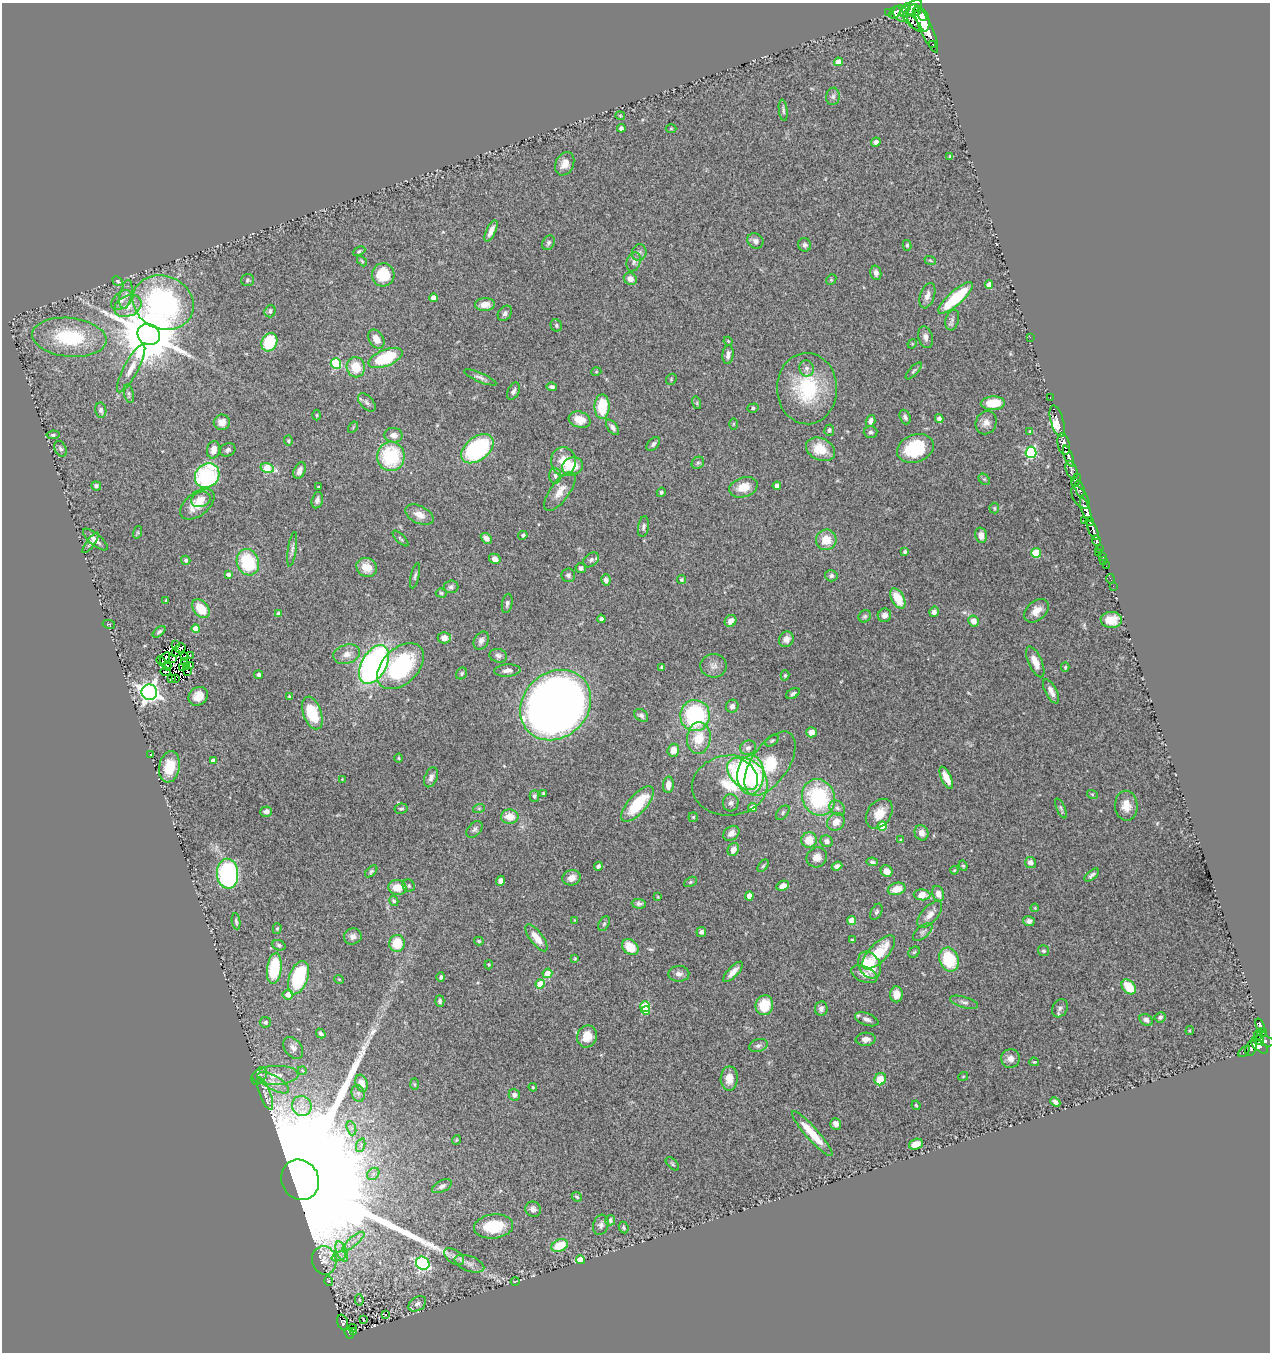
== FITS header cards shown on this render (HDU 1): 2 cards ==
NAXIS1  =                 1268
NAXIS2  =                 1350

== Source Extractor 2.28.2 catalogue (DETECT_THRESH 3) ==
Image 1268 x 1350 px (HDU 1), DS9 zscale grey, 1 PNG px = 1 image px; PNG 1272 x 1354 px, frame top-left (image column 1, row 1350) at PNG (2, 3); each listed source drawn as its Kron ellipse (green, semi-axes under 4 px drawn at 4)
Background 0.732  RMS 0.04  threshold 0.12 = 3 sigma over >= 5 px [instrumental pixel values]
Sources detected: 414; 6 with non-positive FLUX_AUTO (blend fragments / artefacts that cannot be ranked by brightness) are neither listed nor drawn; the other 408 listed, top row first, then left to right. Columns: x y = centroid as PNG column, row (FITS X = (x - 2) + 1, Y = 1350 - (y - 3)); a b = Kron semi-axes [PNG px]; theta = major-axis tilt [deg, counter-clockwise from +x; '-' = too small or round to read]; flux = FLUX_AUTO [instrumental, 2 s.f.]
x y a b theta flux
906 8 5 3 - 660
911 8 13 5 32 2300
916 11 2 2 - 250
895 12 6 5 - 370
888 13 2 2 - 14
901 14 8 7 - 580
923 15 6 4 -66 730
918 18 15 10 -56 2800
912 22 13 4 -42 390
926 29 25 6 -66 3000
933 44 3 3 - 110
838 62 4 4 - 25
833 96 9 7 82 8.5
783 110 11 4 -83 6.2
620 116 5 2 - 2.6
621 128 4 4 - 6.1
671 128 5 3 - 2.5
876 142 5 4 - 12
950 156 4 3 - 3.2
565 164 12 9 64 26
491 231 11 4 65 17
755 241 8 7 - 11
548 243 8 6 62 7.3
805 245 7 6 - 7.4
907 245 5 4 - 3.9
359 251 6 4 23 4.7
639 252 8 7 - 9.3
930 260 6 3 -19 3.1
362 261 6 3 -46 3.1
634 262 10 7 72 10
876 273 7 5 -77 12
383 275 11 11 - 97
630 279 7 6 - 18
247 280 6 6 - 5.1
831 280 6 4 46 3.3
118 281 5 4 - 3.5
989 285 4 4 - 25
126 294 14 6 79 14
927 296 13 7 71 17
433 298 4 4 - 22
956 298 22 7 42 140
122 300 12 8 40 16
163 302 31 26 -23 680
485 304 10 6 5 28
128 306 14 10 25 34
270 311 6 5 - 6.6
505 313 8 6 49 8.2
952 320 10 6 73 8.9
556 325 6 5 - 4.9
149 335 11 10 - 22000
69 337 37 19 -6 200
925 337 11 7 -74 13
1030 337 2 2 - 63
376 339 10 7 -56 26
728 341 4 3 - 2.4
269 342 9 7 64 120
912 344 5 4 - 2.7
728 355 9 5 83 12
386 358 18 8 22 160
336 363 5 5 - 160
356 367 10 9 - 66
131 368 27 7 62 34
806 368 8 7 - 12
914 371 10 4 47 5.5
596 372 5 3 - 2.4
480 377 17 4 -23 10
671 379 6 5 - 3.6
552 387 5 4 - 7.5
807 389 36 30 -88 200
513 391 9 5 63 9.3
129 394 9 5 -78 6.7
1050 398 3 2 - 31
367 402 11 6 -45 9.1
697 403 6 4 -73 3.4
993 403 12 6 2 65
602 407 12 7 89 100
753 408 6 4 17 4.6
101 410 8 5 -80 7.5
317 415 5 3 - 2.6
905 417 7 5 -68 7.2
939 419 4 4 - 13
580 420 11 8 -18 39
871 421 6 4 74 12
1057 421 16 6 -75 250
222 422 8 8 - 23
986 423 12 10 66 19
733 424 6 4 89 3.2
353 427 6 4 58 3.4
613 427 9 4 -54 11
829 430 6 5 - 6.4
1030 431 4 3 - 4.2
870 432 7 5 0 8
53 435 6 4 7 5.8
393 435 9 7 -6 18
288 441 5 4 - 3.5
653 444 8 5 46 7.4
1064 444 11 6 -78 1400
915 448 19 13 21 150
61 449 8 5 -63 7.5
477 449 18 11 38 360
820 449 15 11 -26 66
213 450 9 6 80 23
228 450 8 6 26 8.4
1031 452 6 5 - 310
391 456 14 14 - 180
1068 456 11 4 -70 1000
563 461 14 12 -85 56
698 463 7 5 43 5.7
573 466 10 9 - 51
267 468 6 4 -16 96
1072 470 9 5 -70 560
300 471 8 5 66 14
207 476 13 11 45 330
555 476 8 6 -86 7.4
984 479 6 5 - 4.5
1076 480 6 4 65 490
96 486 5 4 - 7.6
777 486 4 4 - 21
318 487 3 2 - 2
743 487 14 9 17 44
1080 489 8 4 -74 380
560 491 23 9 54 34
661 492 5 4 - 4.1
1080 497 13 7 -57 1000
201 499 10 7 20 17
317 500 8 5 76 12
197 504 20 11 39 56
994 508 5 5 - 3.9
1086 509 12 4 -71 1900
419 515 15 8 -25 27
1085 520 2 2 - 35
1090 522 4 3 - 540
643 527 10 5 80 7.9
1093 530 10 4 -66 1100
138 532 6 4 72 3.7
523 535 5 4 - 5
981 535 8 6 -77 19
486 538 6 4 -42 15
400 539 10 4 -45 4.7
95 540 15 6 -40 16
826 540 10 10 - 46
1097 541 6 3 -69 230
90 543 12 4 53 7.1
1099 548 3 3 - 100
292 549 17 3 81 7.9
905 552 4 3 - 6.9
1036 553 5 5 - 100
1099 553 3 2 - 9.2
1102 557 3 3 - 43
495 559 6 5 - 18
186 560 5 4 - 5.7
591 560 9 6 38 8.1
1104 561 2 2 - 7.1
248 562 13 11 -71 160
1106 566 2 2 - 10
367 567 10 9 - 39
581 568 5 5 - 7.7
228 574 4 3 - 8.2
568 575 7 7 - 8.1
415 576 13 4 77 6.8
831 576 6 5 - 7.1
1110 579 5 2 - 21
606 580 6 4 -78 12
681 580 4 4 - 4.2
1113 586 2 2 - 4.7
451 587 7 6 - 8
441 593 5 4 - 4
898 599 11 6 -61 65
166 601 3 2 - 2.4
507 603 10 5 80 7.9
201 609 10 7 -49 62
1036 611 14 9 42 27
934 612 5 5 - 10
279 614 4 4 - 20
884 615 7 6 - 13
865 616 6 6 - 6.1
601 619 4 4 - 7.8
1111 620 11 8 1 37
730 621 6 5 - 19
973 621 5 5 - 24
109 624 6 2 -11 1.7
196 629 4 4 - 37
159 632 7 4 40 6.9
444 638 6 5 - 23
786 639 8 7 - 14
481 641 9 7 62 12
176 645 3 2 - 0.92
180 648 5 3 - 2.2
175 652 4 2 - 2.9
347 654 13 9 17 23
190 656 3 2 - 0.57
498 656 9 6 -14 9
185 657 3 3 - 4.2
165 658 6 2 60 2.9
173 658 4 3 - 3.4
161 661 5 2 - 0.36
185 662 3 2 - 4.6
1035 662 16 6 -66 27
190 665 3 2 - 7.4
374 665 21 12 60 810
167 666 4 2 - 5.9
400 666 27 18 44 290
713 666 13 12 - 18
182 667 4 2 - 7.2
187 667 3 2 - 2.9
662 667 4 3 - 3.9
1065 667 5 4 - 3.7
507 670 13 6 5 15
187 671 3 2 - 2
165 672 5 2 - 3.8
462 673 6 5 - 4.8
258 675 4 4 - 9.1
785 675 5 4 - 3.9
171 678 3 2 - 4.6
175 679 3 2 - 1.2
1051 691 13 5 -63 18
149 692 8 7 - 1500
793 694 7 4 31 7.3
198 696 10 9 - 32
289 696 4 3 - 3
556 705 38 32 44 3500
732 706 6 6 - 13
312 713 17 9 -71 110
641 715 7 5 -35 8.1
695 715 15 14 - 280
811 732 5 5 - 18
699 738 16 12 85 62
772 740 7 5 36 4.5
748 748 8 7 - 9.2
673 750 6 6 - 25
151 755 4 2 - 1.7
399 758 4 3 - 2.6
213 761 4 4 - 21
770 764 36 18 56 150
169 767 16 10 80 65
743 774 19 12 -47 260
751 775 20 13 88 310
431 777 10 6 68 11
946 778 12 5 -65 36
342 779 3 3 - 1.8
668 785 8 5 86 22
730 785 38 30 4 130
543 793 4 3 - 4.2
1092 794 5 3 - 2.6
534 796 5 5 - 6.3
819 797 18 16 -66 260
731 803 8 8 - 11
637 804 22 9 48 120
1126 806 15 11 -88 33
479 808 6 4 19 3.7
752 808 4 4 - 31
837 808 9 6 -42 11
401 809 7 5 10 5.3
1061 809 11 4 -65 5.2
266 812 6 5 - 9.9
783 813 8 5 48 6.1
879 814 16 11 54 44
510 817 9 7 -2 39
693 817 5 4 - 3.6
836 822 10 8 45 29
882 826 4 4 - 84
474 829 9 6 45 7.8
731 833 9 6 36 18
921 833 8 7 - 16
809 840 8 7 - 48
900 840 4 3 - 3
827 841 6 5 - 10
733 850 7 5 62 20
817 857 10 9 - 23
872 862 6 4 -11 5.1
1030 862 5 5 - 14
598 866 5 4 - 6.4
763 866 7 3 53 4.2
837 866 5 4 - 11
963 866 5 4 - 3.8
954 870 4 3 - 2.7
371 871 7 4 45 4.7
887 871 6 5 - 27
228 874 15 10 -87 460
1092 875 9 4 39 6.9
572 878 9 7 16 20
500 881 5 4 - 13
690 882 7 4 27 4.3
409 886 6 6 - 6.3
783 886 6 4 24 17
397 888 9 7 -11 46
897 889 9 6 15 38
938 894 8 5 -71 18
922 895 8 5 -4 37
749 896 4 4 - 39
658 897 4 3 - 2.4
394 901 5 4 - 6
639 904 7 5 -2 7.8
1035 908 4 3 - 2.4
876 912 9 5 63 6.7
930 915 16 8 48 23
574 920 3 2 - 1.5
236 921 8 3 -82 5.5
852 921 4 4 - 78
1029 921 6 5 - 9.3
604 924 8 5 62 5.4
277 929 5 4 - 3.7
701 932 5 5 - 8.8
923 932 11 6 41 9.9
353 936 9 8 - 14
537 938 16 6 -53 32
852 940 3 3 - 3.5
479 941 5 3 - 3.9
397 943 8 8 - 63
279 945 7 5 -22 6
630 947 9 7 -43 52
1044 951 5 5 - 5.4
879 952 22 9 46 95
914 952 6 5 - 4.5
575 958 4 3 - 2.7
949 960 12 9 -69 130
489 965 4 3 - 2.8
869 965 14 10 -60 83
274 968 16 7 82 170
733 972 13 5 46 20
547 973 5 4 - 36
679 974 10 8 1 13
864 974 14 7 -23 22
441 977 5 4 - 6.2
298 978 17 9 71 230
339 979 5 3 - 2.3
540 984 4 4 - 53
1129 987 8 6 -48 73
288 994 5 5 - 27
896 994 8 6 -87 27
440 1001 5 4 - 7.4
964 1002 14 5 -16 11
764 1005 10 8 74 65
645 1006 5 5 - 130
1060 1008 9 7 59 9
821 1009 7 6 - 12
646 1010 4 3 - 29
1160 1017 5 5 - 7.2
867 1019 12 6 -19 13
1146 1020 7 5 -31 9.9
265 1022 5 5 - 8.4
1260 1026 8 3 -70 300
1190 1031 4 2 - 2.6
1262 1032 4 3 - 100
321 1033 5 3 - 5.2
1259 1035 6 3 65 130
587 1036 11 10 - 41
866 1039 10 6 5 17
1259 1040 5 3 - 260
1264 1041 12 5 -13 610
758 1046 9 6 17 8.3
1260 1046 9 5 -37 290
293 1048 12 8 -52 15
1251 1048 8 5 72 50
1244 1051 7 4 42 26
1010 1059 9 9 - 18
1034 1062 5 3 - 3
302 1070 4 3 - 2.2
275 1075 23 9 3 34
259 1076 9 6 53 9.2
963 1077 5 3 - 2.2
729 1079 12 8 88 30
880 1079 6 5 - 52
273 1083 17 7 -31 25
361 1083 9 5 -70 22
415 1084 6 4 -88 3.4
533 1087 4 3 - 2.8
358 1093 9 6 -75 7.5
265 1094 17 5 -68 15
514 1095 6 5 - 12
1055 1102 5 4 - 9.2
916 1105 5 3 - 3
302 1106 10 9 - 25
836 1124 6 5 - 14
351 1128 7 4 -71 7.8
812 1134 29 6 -48 73
456 1140 5 3 - 2.2
916 1144 7 5 19 28
361 1145 7 4 72 7
672 1164 8 4 -45 4.6
373 1174 7 5 45 8.1
300 1180 21 18 -61 280000
442 1186 11 5 27 9.2
577 1197 5 4 - 4.4
533 1209 8 7 - 12
610 1220 5 5 - 9.4
601 1225 10 7 73 11
494 1226 20 12 6 100
624 1227 6 4 -67 4.7
353 1241 14 4 40 16
560 1245 8 6 22 71
342 1251 10 5 -68 15
339 1256 7 4 19 8.6
454 1257 11 6 -37 13
324 1260 14 12 -77 27
580 1260 4 4 - 100
423 1263 7 6 - 370
469 1264 15 7 -20 17
329 1281 5 3 - 2.4
515 1281 4 2 - 2
359 1300 6 4 -82 3.2
417 1304 9 6 34 10
385 1315 2 2 - 1.5
363 1320 4 2 - 2.2
342 1322 8 5 -72 83
353 1328 4 2 - 9.3
354 1331 3 3 - 6.9
349 1333 6 3 -68 27
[6 non-positive-flux detections neither listed nor drawn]